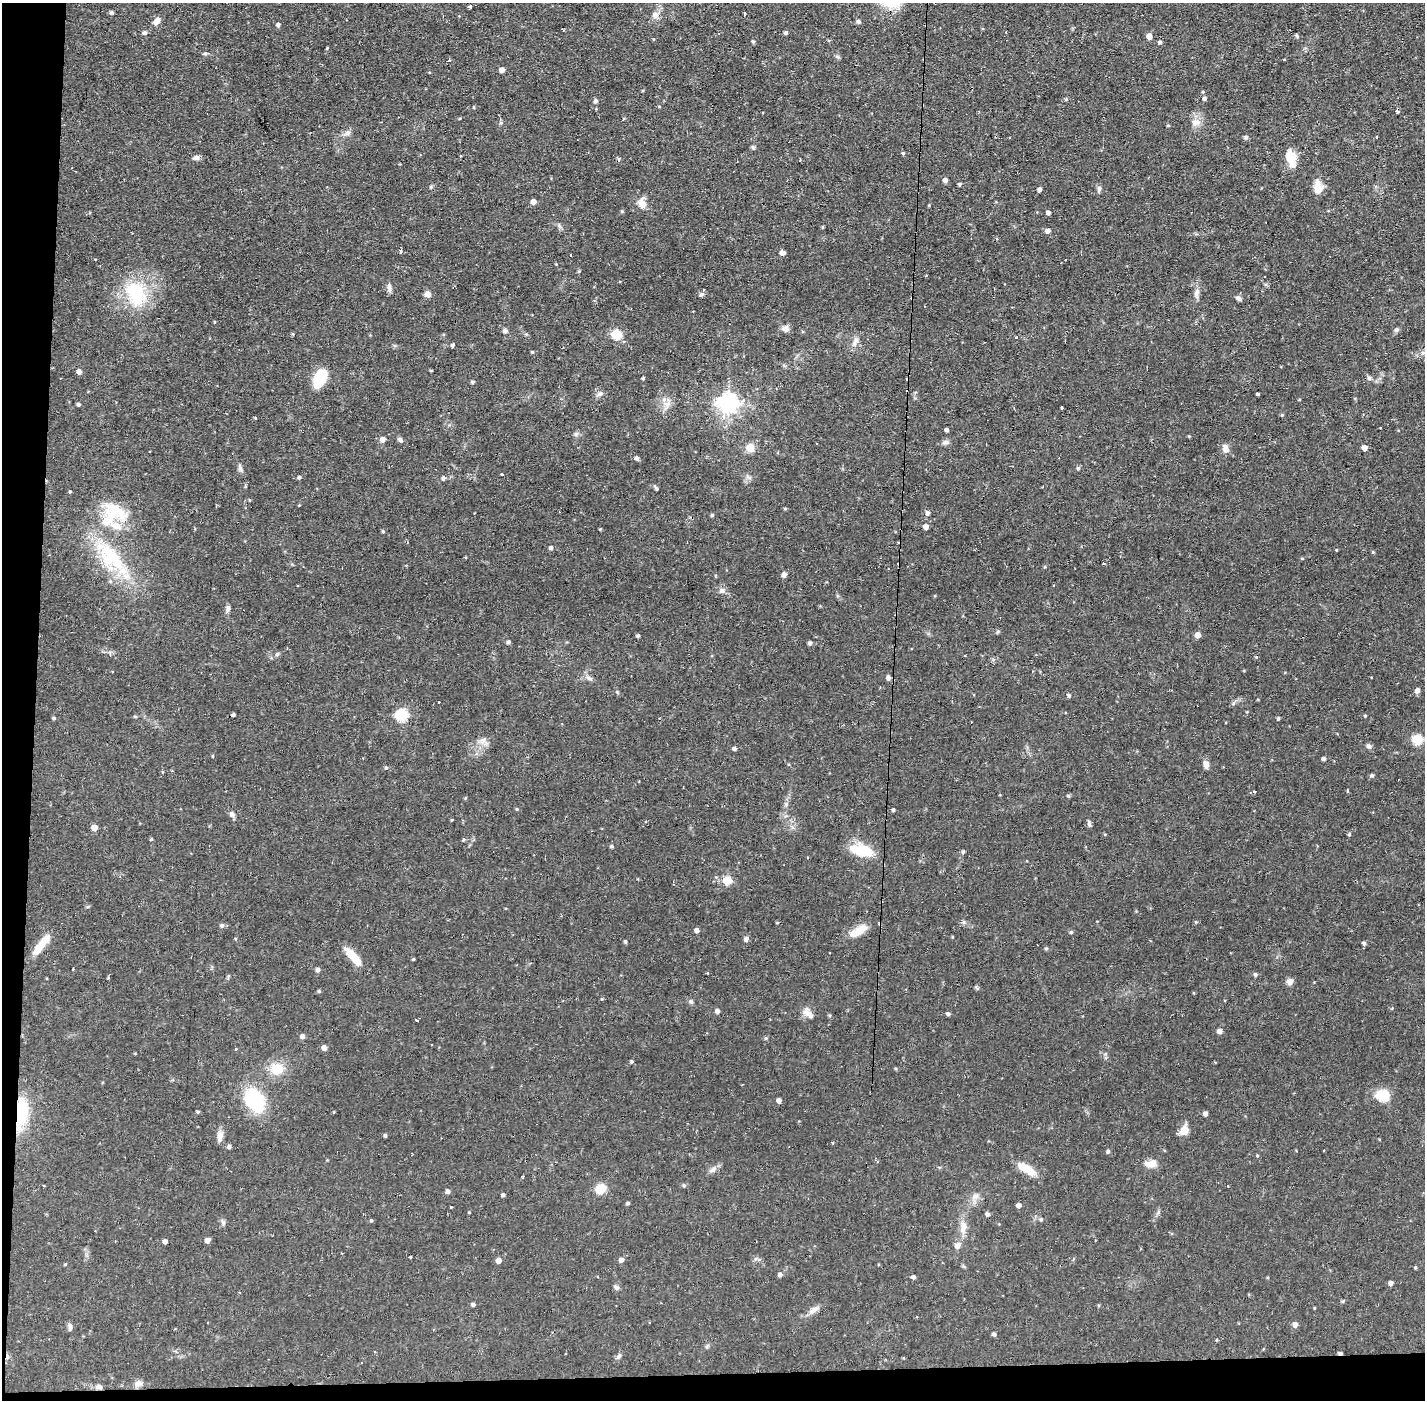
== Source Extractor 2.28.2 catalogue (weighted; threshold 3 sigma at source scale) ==
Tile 7 of 3 x 3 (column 1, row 3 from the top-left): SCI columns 1-1423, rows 53-1450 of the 4268 x 4301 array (HDU 1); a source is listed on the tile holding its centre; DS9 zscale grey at full resolution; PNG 1427 x 1402 px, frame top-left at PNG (2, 3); no overlay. Shown black and unused: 4% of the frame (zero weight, under 2 of 3 exposures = <1% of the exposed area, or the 3 px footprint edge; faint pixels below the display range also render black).
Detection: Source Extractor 2.28.2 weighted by HDU 2 'WHT'; one run over the whole footprint, this tile lists its part. Background 0.0561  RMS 0.0059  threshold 0.0263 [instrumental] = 3 sigma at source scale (4.5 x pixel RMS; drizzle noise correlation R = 1.50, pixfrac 1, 0.05/0.05 arcsec/px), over >= 5 px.
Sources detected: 246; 1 inside a brighter object's white glare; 13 cosmic-ray / hot-pixel residue — not listed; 3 inside a brighter listed object's ellipse — not listed separately; the other 229 listed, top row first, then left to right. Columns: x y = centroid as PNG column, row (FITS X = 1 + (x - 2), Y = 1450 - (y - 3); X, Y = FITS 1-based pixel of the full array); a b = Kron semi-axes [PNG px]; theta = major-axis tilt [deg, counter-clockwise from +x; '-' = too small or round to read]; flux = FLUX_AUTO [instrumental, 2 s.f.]
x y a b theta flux
470 6 3 3 - 1.7
112 13 4 4 - 1.1
744 14 3 2 - 1.1
655 15 8 8 - 3.1
157 21 11 7 55 3.2
858 22 5 5 - 1.4
278 25 5 4 - 1.5
785 32 4 4 - 1.4
145 33 5 5 - 1.4
1296 35 6 3 -71 0.62
1149 36 5 5 - 4
753 41 5 4 - 0.91
1160 42 4 4 - 0.79
327 48 4 3 - 0.47
205 53 6 4 19 0.75
449 61 3 3 - 1.1
502 70 5 4 - 3.2
1203 92 4 4 - 0.6
1204 98 5 4 - 1.3
1066 99 5 4 - 0.72
595 101 6 5 - 1
659 106 4 3 - 0.48
474 107 4 3 - 0.5
1196 122 12 10 8 4.2
1168 125 4 4 - 0.59
347 133 9 6 18 2
1245 137 6 6 - 1
753 147 6 4 -29 0.85
903 153 5 4 - 0.68
460 156 3 2 - 0.71
196 158 9 6 3 1.8
1291 158 18 11 -75 11
945 180 5 5 - 2.2
960 184 5 4 - 0.86
431 187 5 4 - 0.7
1318 187 14 9 -90 7.7
1040 189 4 4 - 1.8
1099 189 9 5 84 1.5
533 202 5 5 - 3.5
642 203 15 10 -79 4.8
622 211 5 4 - 0.65
1048 212 5 4 - 1.6
822 227 5 3 - 0.53
1047 231 5 4 - 2.6
782 252 6 5 - 2.4
571 255 3 2 - 0.51
579 271 5 4 - 0.59
1264 276 2 2 - 0.46
389 287 12 5 -90 2
1197 293 16 6 81 3
136 294 31 21 -63 32
427 294 6 6 - 3.8
701 294 5 4 - 1.1
1239 298 8 5 -26 1.6
785 329 9 7 -2 2.9
1396 330 6 5 - 1.3
505 331 6 5 - 1.3
293 334 5 3 - 0.53
616 335 9 8 - 11
1016 337 3 3 - 0.46
854 344 12 7 -85 3
453 345 5 3 - 0.96
532 352 4 3 - 0.58
1423 353 7 4 0 1.3
79 371 5 5 - 2.4
320 378 18 11 66 20
643 378 3 3 - 0.73
1369 378 6 5 - 1.3
472 382 5 4 - 0.83
599 394 9 5 20 1.7
1257 394 3 3 - 2.3
728 403 8 7 - 260
79 404 4 4 - 1
667 404 10 6 -5 3
1062 408 3 3 - 1
1282 415 4 4 - 0.67
1380 428 3 2 - 0.57
946 430 4 3 - 1.5
576 434 5 5 - 1.1
1189 436 4 4 - 0.47
383 439 5 5 - 3.3
400 440 7 5 -50 1.4
946 442 9 6 0 1.7
750 448 9 9 - 5.5
1225 448 12 7 -77 3.3
1365 448 5 5 - 3.2
637 458 5 4 - 1.5
240 468 11 4 -76 1.5
1078 468 5 4 - 1
501 474 3 2 - 1
299 477 4 4 - 0.96
443 478 4 4 - 1.5
656 489 5 4 - 0.89
70 492 3 3 - 1.1
785 509 4 4 - 0.65
115 510 41 15 -35 16
927 513 5 5 - 1.8
712 515 4 4 - 0.89
926 527 4 4 - 3.3
383 531 4 4 - 0.66
551 548 5 4 - 1.4
1373 552 4 4 - 0.58
112 559 53 23 -47 41
784 574 6 6 - 1.9
722 591 8 7 - 1.9
228 609 9 5 84 1.7
1197 635 5 5 - 3.3
638 636 4 4 - 0.87
508 642 4 4 - 1.4
810 643 5 4 - 1.3
277 654 6 4 45 0.85
589 678 9 6 -19 1.7
888 678 5 5 - 2.1
1417 690 5 5 - 2.1
1069 695 4 4 - 1
439 702 3 2 - 1.3
1233 704 6 4 19 0.89
233 714 3 3 - 1
402 715 6 6 - 51
135 716 5 3 - 0.63
1365 716 4 3 - 0.57
54 718 4 4 - 0.81
1278 718 5 3 - 0.69
1418 739 6 6 - 24
483 740 7 4 71 1.5
1369 746 7 6 - 1.7
734 748 4 4 - 1.6
212 756 4 3 - 0.46
1324 759 4 4 - 1.3
1206 764 9 7 -77 2.6
386 767 5 4 - 0.78
1372 775 5 5 - 0.98
1255 791 3 3 - 1.6
1068 796 5 4 - 0.75
786 804 7 4 72 1.2
893 810 4 3 - 0.98
232 814 7 6 - 1.9
1089 824 8 4 -76 1.4
94 828 5 5 - 5.2
1349 834 5 4 - 0.73
151 839 4 3 - 0.63
612 846 5 4 - 0.82
861 850 29 13 -14 16
727 880 13 11 -17 6.4
1196 922 4 4 - 0.63
777 923 4 2 - 0.44
222 925 6 5 - 1.3
697 930 4 4 - 2.6
858 931 26 9 30 8.6
1071 932 4 4 - 0.82
746 939 5 4 - 2.3
625 942 4 3 - 0.78
1364 943 5 4 - 1.3
38 948 20 10 54 7.4
1046 948 5 3 - 0.66
353 957 24 8 -49 11
413 959 4 4 - 0.54
73 969 3 2 - 0.43
318 970 6 5 - 1.5
1255 974 5 5 - 1.1
228 976 8 3 77 0.7
1290 981 8 8 - 2.4
319 991 4 4 - 0.79
602 999 4 4 - 0.52
1224 1000 3 2 - 0.62
691 1002 6 4 -19 0.89
717 1011 5 5 - 1.8
808 1013 17 9 -45 4.2
948 1014 5 4 - 1.3
416 1019 3 3 - 2.5
1220 1031 5 4 - 2.7
302 1036 5 5 - 1.9
766 1038 5 4 - 0.76
431 1045 2 2 - 0.5
324 1047 5 4 - 3
236 1049 3 3 - 1.2
631 1061 5 4 - 0.75
277 1069 14 13 - 10
1383 1095 16 13 -11 12
255 1100 21 14 -56 45
779 1100 5 4 - 2.3
198 1112 5 3 - 0.79
21 1113 35 12 84 27
1205 1114 4 4 - 1.8
1184 1131 11 9 54 5.4
220 1136 13 7 86 3.6
385 1136 5 4 - 0.81
833 1143 4 3 - 0.47
229 1146 4 4 - 1.5
1108 1151 5 4 - 1
1257 1155 4 4 - 0.55
1151 1164 17 9 2 4.6
1026 1168 25 9 -31 9.3
712 1170 10 6 38 2.3
684 1185 5 4 - 0.85
1228 1186 3 2 - 0.54
601 1189 8 8 - 13
448 1191 5 5 - 1.4
503 1195 4 3 - 1.3
975 1196 9 7 1 2.4
628 1203 4 4 - 0.97
1018 1205 4 4 - 2.4
451 1207 3 2 - 0.95
987 1214 5 5 - 1.6
1041 1219 5 4 - 0.79
371 1220 5 4 - 0.67
223 1222 7 5 70 1.3
963 1227 17 9 84 5.5
207 1240 5 4 - 3.1
165 1241 4 4 - 1.8
957 1245 7 7 - 3.3
411 1257 3 3 - 1.6
498 1260 5 5 - 3.5
621 1260 5 4 - 2.5
1415 1267 4 3 - 0.65
780 1275 5 5 - 1.4
913 1277 5 4 - 1.6
1390 1283 4 4 - 1.8
616 1287 8 5 -35 1.3
1343 1301 5 4 - 0.67
473 1305 5 4 - 1.3
814 1310 16 7 37 3.6
1295 1325 5 5 - 2.5
70 1326 9 6 -82 1.6
994 1334 5 4 - 1.1
1340 1353 5 3 - 1
619 1356 8 5 29 1.3
138 1383 11 8 1 2.6
99 1387 9 6 -8 1.9
Overlapping masked pixels (flux is a lower limit): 2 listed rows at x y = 21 1113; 1340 1353
Unlisted compact peaks at least as high as the median listed source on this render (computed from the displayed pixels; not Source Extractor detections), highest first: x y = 963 851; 517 809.